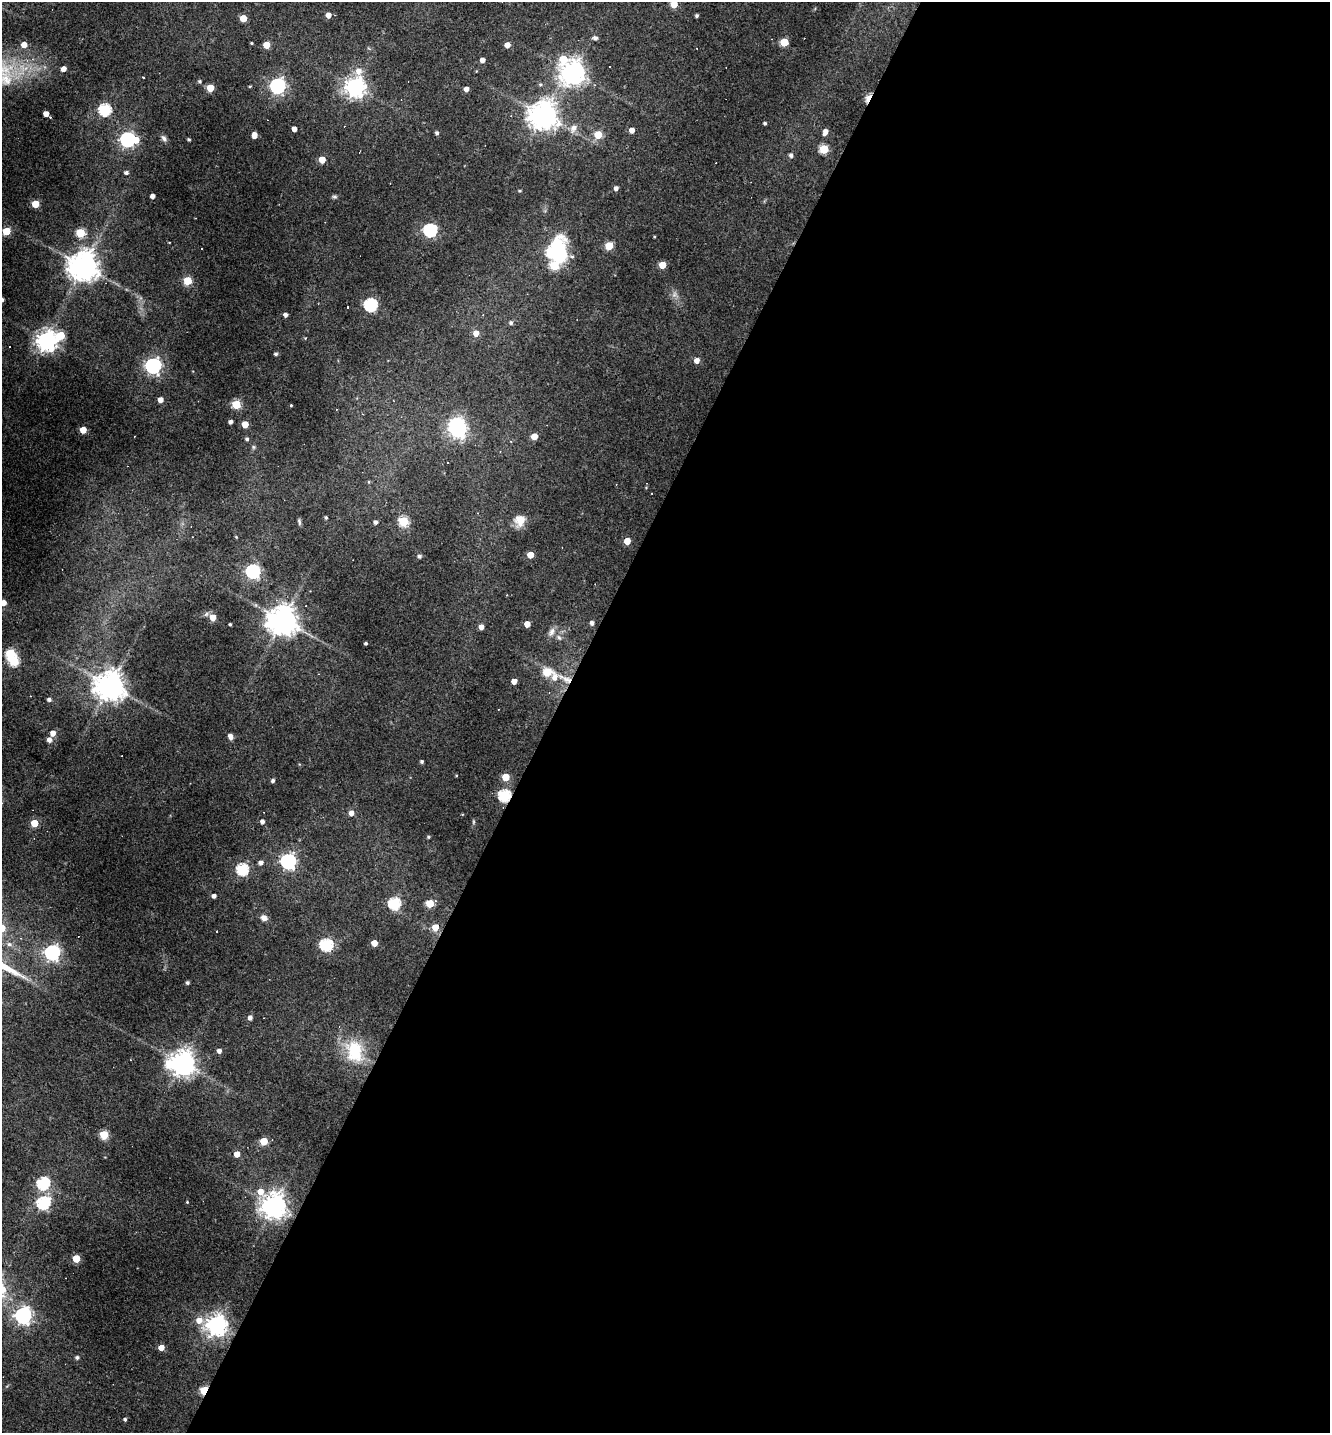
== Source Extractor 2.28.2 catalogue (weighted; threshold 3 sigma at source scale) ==
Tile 12 of 4 x 4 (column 4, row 3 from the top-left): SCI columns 4265-5592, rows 1432-2862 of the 5733 x 5723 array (HDU 1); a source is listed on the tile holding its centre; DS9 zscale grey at full resolution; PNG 1332 x 1435 px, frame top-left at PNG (2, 2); no overlay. Shown black and unused: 59% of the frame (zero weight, under 3 of 4 exposures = <1% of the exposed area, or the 3 px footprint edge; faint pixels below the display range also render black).
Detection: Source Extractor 2.28.2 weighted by HDU 2 'WHT'; one run over the whole footprint, this tile lists its part. Background 0.0711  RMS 0.0055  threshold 0.0249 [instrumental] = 3 sigma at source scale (4.5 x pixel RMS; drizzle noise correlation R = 1.50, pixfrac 1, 0.05/0.05 arcsec/px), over >= 5 px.
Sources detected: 174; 1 too faint to see at this stretch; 5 inside a brighter object's white glare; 12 cosmic-ray / hot-pixel residue — not listed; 1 inside a brighter listed object's ellipse — not listed separately; the other 155 listed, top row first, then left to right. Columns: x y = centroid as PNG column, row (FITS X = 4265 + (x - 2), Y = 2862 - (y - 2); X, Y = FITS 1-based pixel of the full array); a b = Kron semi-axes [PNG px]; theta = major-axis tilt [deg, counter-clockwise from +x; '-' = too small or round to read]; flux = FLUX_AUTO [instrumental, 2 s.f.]
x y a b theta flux
674 4 5 5 - 13
328 15 4 4 - 4.4
696 16 4 3 - 1
243 18 5 5 - 12
595 38 5 4 - 2
784 42 5 5 - 20
251 43 3 2 - 0.57
24 45 5 5 - 5.4
266 45 5 5 - 10
507 45 4 4 - 4.8
563 59 7 6 - 14
482 60 4 4 - 3.3
63 69 4 4 - 4
573 73 9 8 - 440
143 77 3 3 - 0.67
199 81 5 4 - 0.97
250 86 3 3 - 0.56
278 86 6 6 - 160
355 87 8 7 - 370
210 88 5 5 - 13
466 89 4 4 - 3.3
868 98 8 4 62 12
105 110 6 6 - 67
46 114 4 4 - 4.4
543 115 9 9 - 680
50 117 3 2 - 0.54
765 123 3 3 - 0.95
573 128 11 8 61 3.8
294 129 4 4 - 3.4
632 130 4 4 - 4.7
825 132 6 4 62 3.7
437 133 4 4 - 1.3
254 135 5 4 - 5
598 135 5 5 - 17
164 138 9 6 -59 1.9
127 139 6 6 - 130
189 139 3 3 - 0.85
824 149 5 5 - 26
791 155 5 4 - 1.7
322 159 5 4 - 10
126 173 5 4 - 1.6
616 188 4 4 - 2.3
519 191 4 3 - 0.68
152 196 4 4 - 3
334 197 7 5 -1 0.96
35 204 5 5 - 14
430 230 6 6 - 85
6 231 5 5 - 19
80 233 5 5 - 24
654 237 4 2 - 0.47
609 246 5 5 - 19
551 252 16 8 -23 46
572 257 7 5 -15 1.1
662 265 5 5 - 14
83 266 10 10 - 690
554 266 7 6 - 27
188 281 5 5 - 23
2 300 4 4 - 1.5
370 305 6 6 - 93
347 307 3 3 - 2.4
285 315 4 4 - 2
511 323 5 5 - 1.2
476 333 5 5 - 5.4
61 335 6 5 - 20
305 338 4 4 - 0.45
47 341 7 7 - 400
276 354 5 4 - 1.1
697 360 5 5 - 3.9
153 366 6 6 - 170
160 400 4 4 - 3.8
236 404 5 5 - 28
291 405 3 2 - 0.49
230 422 4 4 - 2.1
245 424 5 4 - 7.6
458 429 7 7 - 200
83 430 4 4 - 9
534 436 5 4 - 8.3
247 439 5 4 - 1.1
511 441 4 3 - 0.55
253 447 6 4 -89 0.84
447 462 3 2 - 0.7
369 482 5 3 - 0.51
652 493 2 2 - 0.45
478 513 4 3 - 0.4
326 517 3 3 - 0.85
520 520 14 13 - 6.8
404 521 5 5 - 39
299 522 9 4 -73 1
375 522 4 4 - 1.6
236 537 4 3 - 0.47
627 541 5 5 - 8.8
530 555 5 4 - 8.4
419 556 5 4 - 1.4
253 571 6 6 - 120
3 603 4 4 - 5.4
213 618 6 6 - 5.6
283 620 10 9 - 760
592 623 5 4 - 2
230 624 3 3 - 0.77
527 624 4 4 - 6
481 627 5 4 - 3.4
552 632 14 7 69 3.1
559 637 8 5 -62 1.7
366 643 3 3 - 0.97
14 661 5 5 - 37
547 672 6 5 - 18
566 679 31 7 -28 7.2
514 681 4 4 - 4.7
110 686 10 9 - 740
49 699 4 4 - 1.7
53 733 5 5 - 4.2
230 736 7 5 -52 2.3
49 740 5 5 - 2.9
421 761 4 3 - 1
506 777 5 5 - 15
273 781 4 4 - 1.5
504 795 6 6 - 68
351 813 5 5 - 3.7
262 821 4 4 - 2
473 822 6 4 89 0.76
34 823 5 5 - 13
428 837 4 4 - 0.78
288 861 6 6 - 160
261 863 5 4 - 2.2
242 869 6 6 - 65
214 896 4 4 - 2.2
394 903 6 6 - 64
430 903 5 5 - 17
264 918 8 6 -30 2.8
435 927 6 5 - 7.5
2 928 6 6 - 9.8
374 943 5 4 - 7.3
326 945 6 6 - 73
52 952 6 6 - 170
187 983 4 3 - 1.2
250 1018 5 4 - 2.3
219 1051 4 4 - 2.6
354 1051 31 23 -74 28
182 1063 9 8 - 490
104 1135 5 5 - 27
264 1141 5 5 - 15
237 1154 4 4 - 5.5
43 1183 6 6 - 66
260 1192 10 7 -70 6.8
187 1202 4 3 - 0.53
43 1203 6 6 - 78
274 1206 8 8 - 530
76 1259 5 5 - 16
23 1315 6 6 - 210
199 1320 8 7 - 4.9
217 1325 7 7 - 390
161 1347 4 4 - 5.9
77 1357 5 4 - 1.3
204 1390 5 4 - 27
125 1419 4 4 - 1.1
Overlapping masked pixels (flux is a lower limit): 4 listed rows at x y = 868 98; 566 679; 504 795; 204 1390
Isophote crosses this tile's border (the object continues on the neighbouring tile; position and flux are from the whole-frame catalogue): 4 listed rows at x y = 674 4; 2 300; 3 603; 2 928